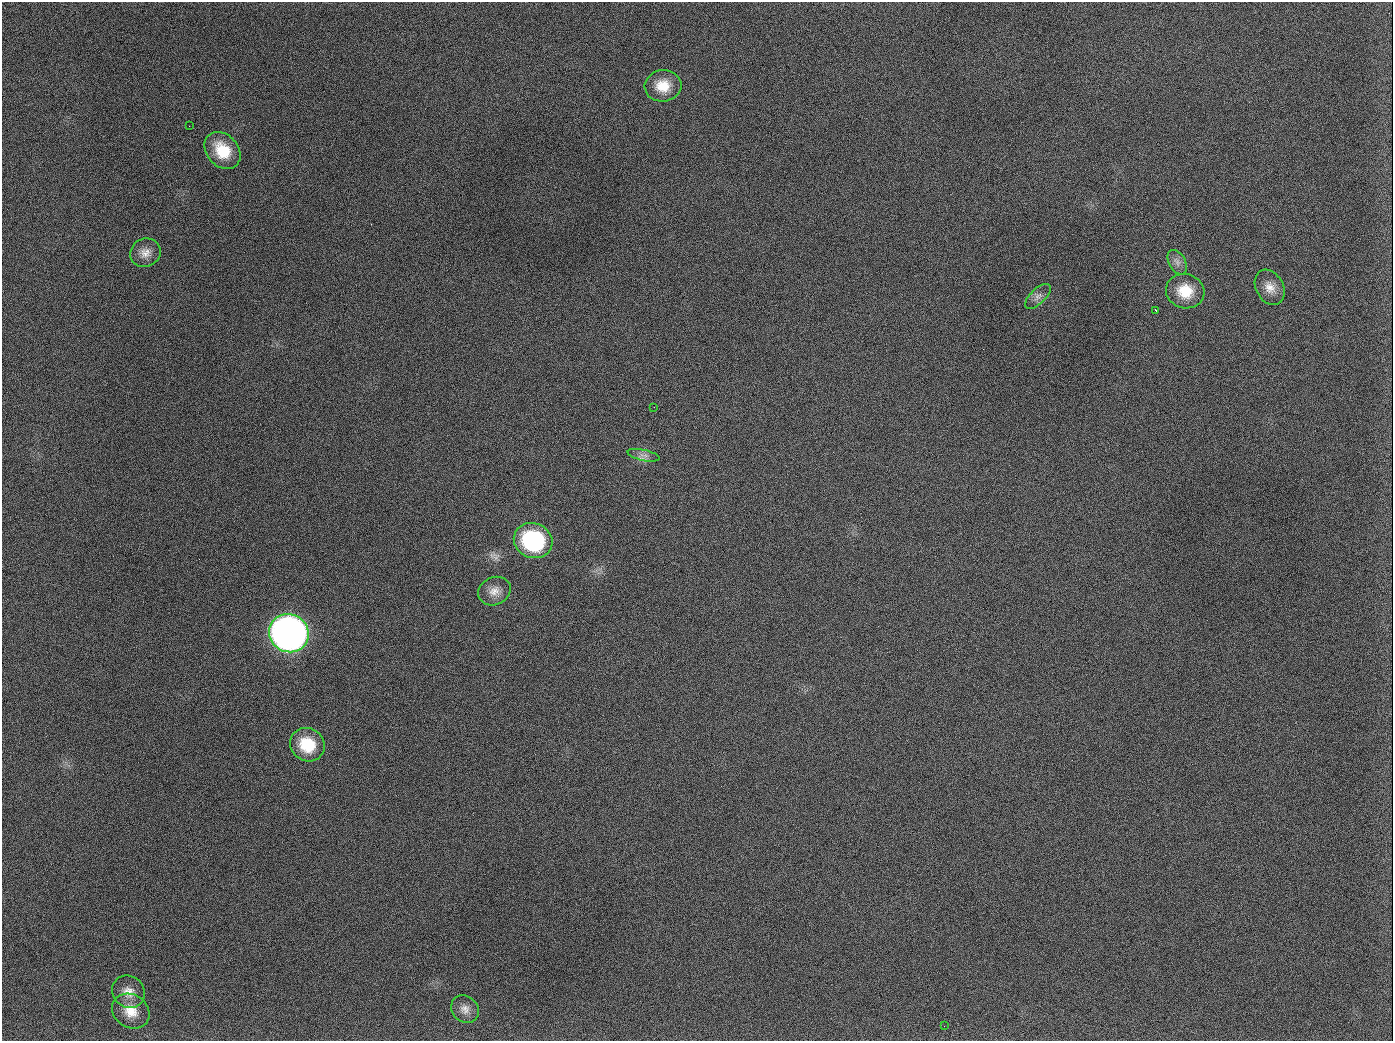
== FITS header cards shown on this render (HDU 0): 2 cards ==
NAXIS1  =                 1391
NAXIS2  =                 1039

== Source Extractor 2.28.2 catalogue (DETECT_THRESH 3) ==
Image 1391 x 1039 px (HDU 0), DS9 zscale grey, 1 PNG px = 1 image px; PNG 1395 x 1043 px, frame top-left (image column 1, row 1039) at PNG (2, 2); each listed source drawn as its Kron ellipse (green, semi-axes under 4 px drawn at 4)
Background 1710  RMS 75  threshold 224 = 3 sigma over >= 5 px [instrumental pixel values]
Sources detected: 19; all 19 listed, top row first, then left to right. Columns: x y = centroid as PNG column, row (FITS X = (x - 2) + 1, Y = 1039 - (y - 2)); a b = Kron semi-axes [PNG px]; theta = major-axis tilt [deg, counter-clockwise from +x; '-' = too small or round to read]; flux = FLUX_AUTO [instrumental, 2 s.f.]
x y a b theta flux
663 86 18 15 5 1.1e+05
189 126 2 2 - 7.2e+03
222 150 20 15 -48 1.7e+05
145 253 15 14 - 5.4e+04
1177 262 13 8 -60 3.0e+04
1270 287 19 13 -61 6.4e+04
1185 291 19 17 -14 1.3e+05
1038 296 16 7 43 3.1e+04
1156 311 4 2 - 4.9e+03
654 407 2 2 - 4.3e+03
643 455 16 5 -12 2.8e+04
533 541 20 17 -22 5.5e+05
494 591 17 13 26 5.6e+04
289 633 20 19 - 3.9e+06
307 745 18 16 -34 1.8e+05
128 992 17 15 -45 6.5e+04
465 1009 15 12 -44 4.3e+04
131 1011 20 16 -34 9.7e+04
944 1026 2 2 - 6.5e+03